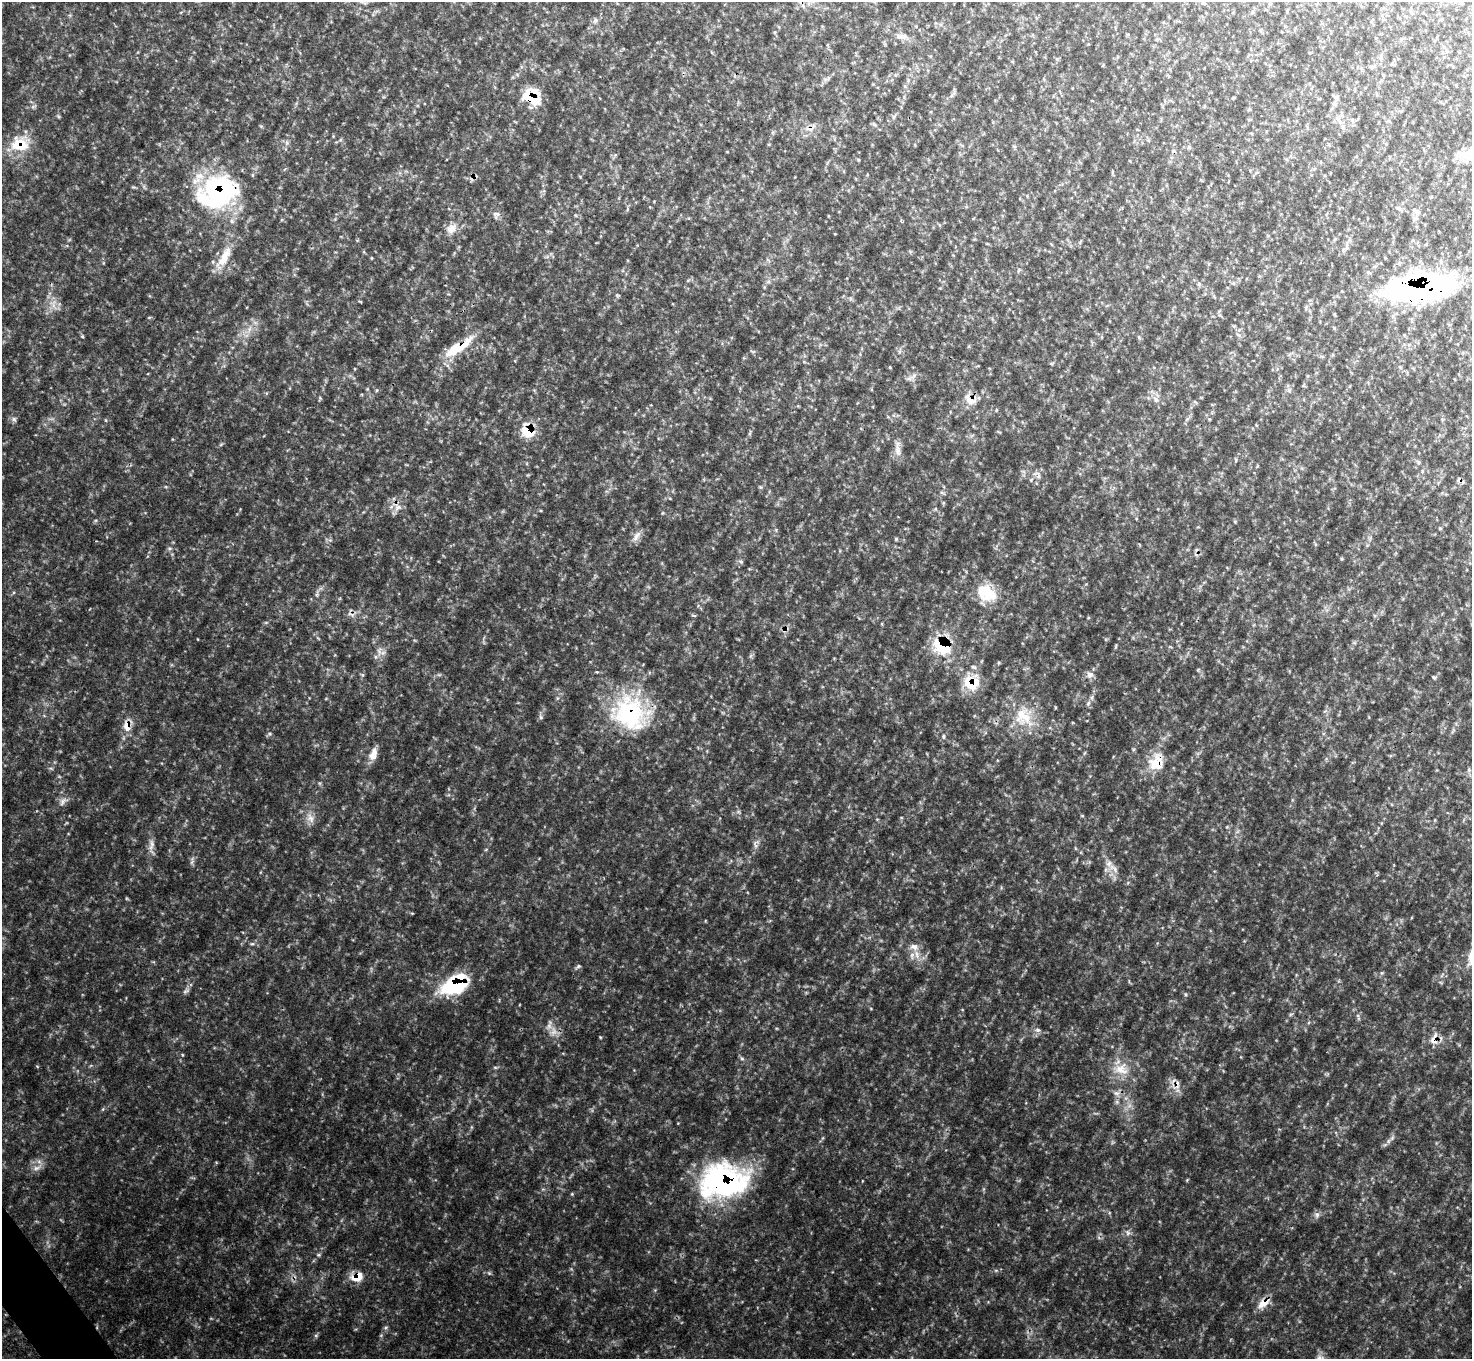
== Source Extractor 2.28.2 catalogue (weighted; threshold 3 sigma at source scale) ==
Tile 7 of 4 x 4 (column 3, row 2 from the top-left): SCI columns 2955-4424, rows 2889-4245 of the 5912 x 5912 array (HDU 1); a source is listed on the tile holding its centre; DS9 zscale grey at full resolution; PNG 1474 x 1361 px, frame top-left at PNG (2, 2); no overlay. Shown black and unused: <1% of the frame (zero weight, under 3 of 4 exposures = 1% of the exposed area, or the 3 px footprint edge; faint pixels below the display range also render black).
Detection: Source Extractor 2.28.2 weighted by HDU 2 'WHT'; one run over the whole footprint, this tile lists its part. Background 0.146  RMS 0.0053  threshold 0.0238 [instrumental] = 3 sigma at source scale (4.5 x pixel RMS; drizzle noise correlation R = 1.50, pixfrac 1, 0.05/0.05 arcsec/px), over >= 5 px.
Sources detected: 174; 6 too faint to see at this stretch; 2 cosmic-ray / hot-pixel residue — not listed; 10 inside a brighter listed object's ellipse — not listed separately; the other 156 listed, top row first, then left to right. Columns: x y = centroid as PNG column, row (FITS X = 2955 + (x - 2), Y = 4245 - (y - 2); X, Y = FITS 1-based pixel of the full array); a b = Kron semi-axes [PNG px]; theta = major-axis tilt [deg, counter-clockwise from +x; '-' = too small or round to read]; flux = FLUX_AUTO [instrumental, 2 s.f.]
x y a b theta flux
363 2 15 6 -31 2.3
1203 2 8 5 -41 1
1270 3 6 4 0 0.73
595 21 8 7 - 1.8
775 32 5 3 - 0.51
902 36 18 7 -4 3.9
1381 57 12 4 89 1.5
826 79 12 3 19 1.3
908 80 6 4 49 0.94
952 95 7 4 70 1
532 98 24 15 -32 17
1204 106 5 3 - 0.52
58 116 6 4 -71 0.72
894 117 7 5 60 1.2
1339 121 14 5 -57 2.9
874 124 7 4 -28 0.98
261 126 5 5 - 0.69
809 129 17 6 -2 3.7
340 140 6 4 70 0.73
287 143 9 6 -84 1.8
20 144 29 20 20 17
1189 147 7 6 - 1.1
1469 154 30 19 15 16
858 160 5 3 - 0.53
1112 172 5 3 - 0.53
580 177 5 4 - 0.52
218 192 51 40 16 93
1399 208 9 4 -35 1.2
627 209 6 4 72 0.86
496 215 12 9 76 2.6
1416 218 8 6 2 1.8
451 229 16 13 43 6.3
1346 247 10 5 72 2
224 258 37 12 62 13
372 258 5 3 - 0.44
1018 270 9 3 69 0.75
768 282 7 4 18 1.1
1199 284 6 5 - 1
1419 288 77 29 5 180
617 295 5 5 - 0.73
850 299 6 5 - 1
360 301 5 3 - 0.53
53 304 19 11 -69 6.3
248 330 18 8 48 6.6
1239 335 8 4 -30 1.1
82 336 5 4 - 0.65
1139 337 7 5 -77 0.89
458 347 45 12 34 20
804 362 6 4 -19 0.65
890 367 4 4 - 0.48
909 379 11 8 33 2.7
1304 385 6 4 71 0.66
367 389 5 4 - 0.57
377 390 5 3 - 0.59
1289 391 7 6 - 1.5
320 398 7 4 73 0.76
970 399 23 14 -37 8.5
1156 399 10 7 -50 2.9
1195 402 7 3 -37 0.67
14 419 7 7 - 1.7
1209 419 5 4 - 0.55
1256 425 5 3 - 0.48
528 431 18 14 -55 15
750 433 9 3 77 0.99
221 444 7 4 45 0.8
898 450 21 7 -78 4.2
1236 460 5 3 - 0.53
1418 462 7 6 - 1.3
1038 475 12 6 -84 2.5
1031 480 6 5 - 0.92
166 487 5 4 - 0.64
760 487 6 5 - 0.81
942 493 7 4 -20 0.94
943 503 5 5 - 0.69
397 507 13 12 - 5
663 513 5 5 - 0.6
1440 528 5 4 - 0.56
776 530 6 4 -73 0.74
636 536 18 8 54 3.8
896 539 5 4 - 0.78
169 548 7 6 - 1.3
741 561 7 5 -42 1.2
317 594 8 4 90 1.2
988 594 28 18 -55 15
352 613 15 11 -37 3.6
694 615 7 3 -10 0.74
266 622 6 4 19 0.75
785 629 14 5 39 2.3
942 646 20 16 -30 30
1116 646 8 3 79 0.7
383 653 11 6 30 2.8
751 656 7 5 60 1.1
597 672 6 3 -17 0.58
363 675 6 4 89 0.91
1090 675 10 9 - 2.9
1434 677 6 4 -49 0.81
971 683 21 20 - 16
1088 703 9 5 64 1.4
630 713 53 47 -32 74
1024 716 34 27 -63 22
541 717 8 5 -62 1.2
127 726 16 10 -82 6.7
1453 730 10 4 61 1.4
269 734 6 5 - 1.1
943 736 6 6 - 1.2
373 754 17 9 71 5.8
1156 762 27 21 67 17
51 768 7 3 -9 0.86
1469 770 7 5 71 1.3
319 783 6 4 -71 0.75
62 802 12 7 81 2.9
738 812 7 4 0 1
1082 816 5 3 - 0.51
310 818 16 12 -65 5.5
1227 827 4 4 - 0.63
755 845 14 5 -69 2.1
152 847 30 7 -85 5.1
1075 848 6 3 -72 0.54
486 849 6 3 20 0.56
192 861 14 5 82 1.7
1114 868 22 10 -42 6.8
412 913 4 4 - 0.53
252 944 6 4 0 0.93
917 954 15 8 -73 5.1
578 966 9 5 24 1.3
1382 973 5 5 - 0.8
1442 975 8 3 58 1
454 986 31 17 20 45
186 991 10 6 26 1.6
1185 994 5 5 - 0.76
871 1009 5 3 - 0.45
1291 1014 6 4 19 0.75
1037 1030 8 6 13 1.7
600 1037 4 3 - 0.48
1434 1039 20 11 81 5.9
182 1055 5 3 - 0.55
742 1058 7 5 -66 1.3
37 1066 5 3 - 0.53
495 1067 6 4 -1 0.81
1121 1069 23 18 -12 13
1177 1084 18 6 89 3.8
1117 1093 13 11 -8 4.4
103 1109 6 4 71 0.7
1388 1141 9 6 37 2.1
37 1168 18 8 29 4.2
723 1181 54 37 9 120
572 1194 5 4 - 0.55
1317 1215 8 8 - 2.1
1128 1233 10 7 -40 2.3
318 1255 7 5 0 0.97
996 1270 6 4 18 0.91
489 1273 5 5 - 0.83
357 1277 16 11 8 8.5
1263 1303 18 10 37 7
386 1328 7 6 - 1.2
316 1336 6 5 - 0.99
Overlapping masked pixels (flux is a lower limit): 20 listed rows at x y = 532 98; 20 144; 218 192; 1419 288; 458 347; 970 399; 528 431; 352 613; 785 629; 942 646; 971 683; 630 713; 127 726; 1156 762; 454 986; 1434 1039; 1177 1084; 723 1181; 357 1277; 1263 1303
Isophote crosses this tile's border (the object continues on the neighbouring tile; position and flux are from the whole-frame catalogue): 3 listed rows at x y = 363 2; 1203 2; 1469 154
Unlisted compact peaks at least as high as the median listed source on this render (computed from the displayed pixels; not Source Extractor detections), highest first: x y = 106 420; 33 107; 705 921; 1341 559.